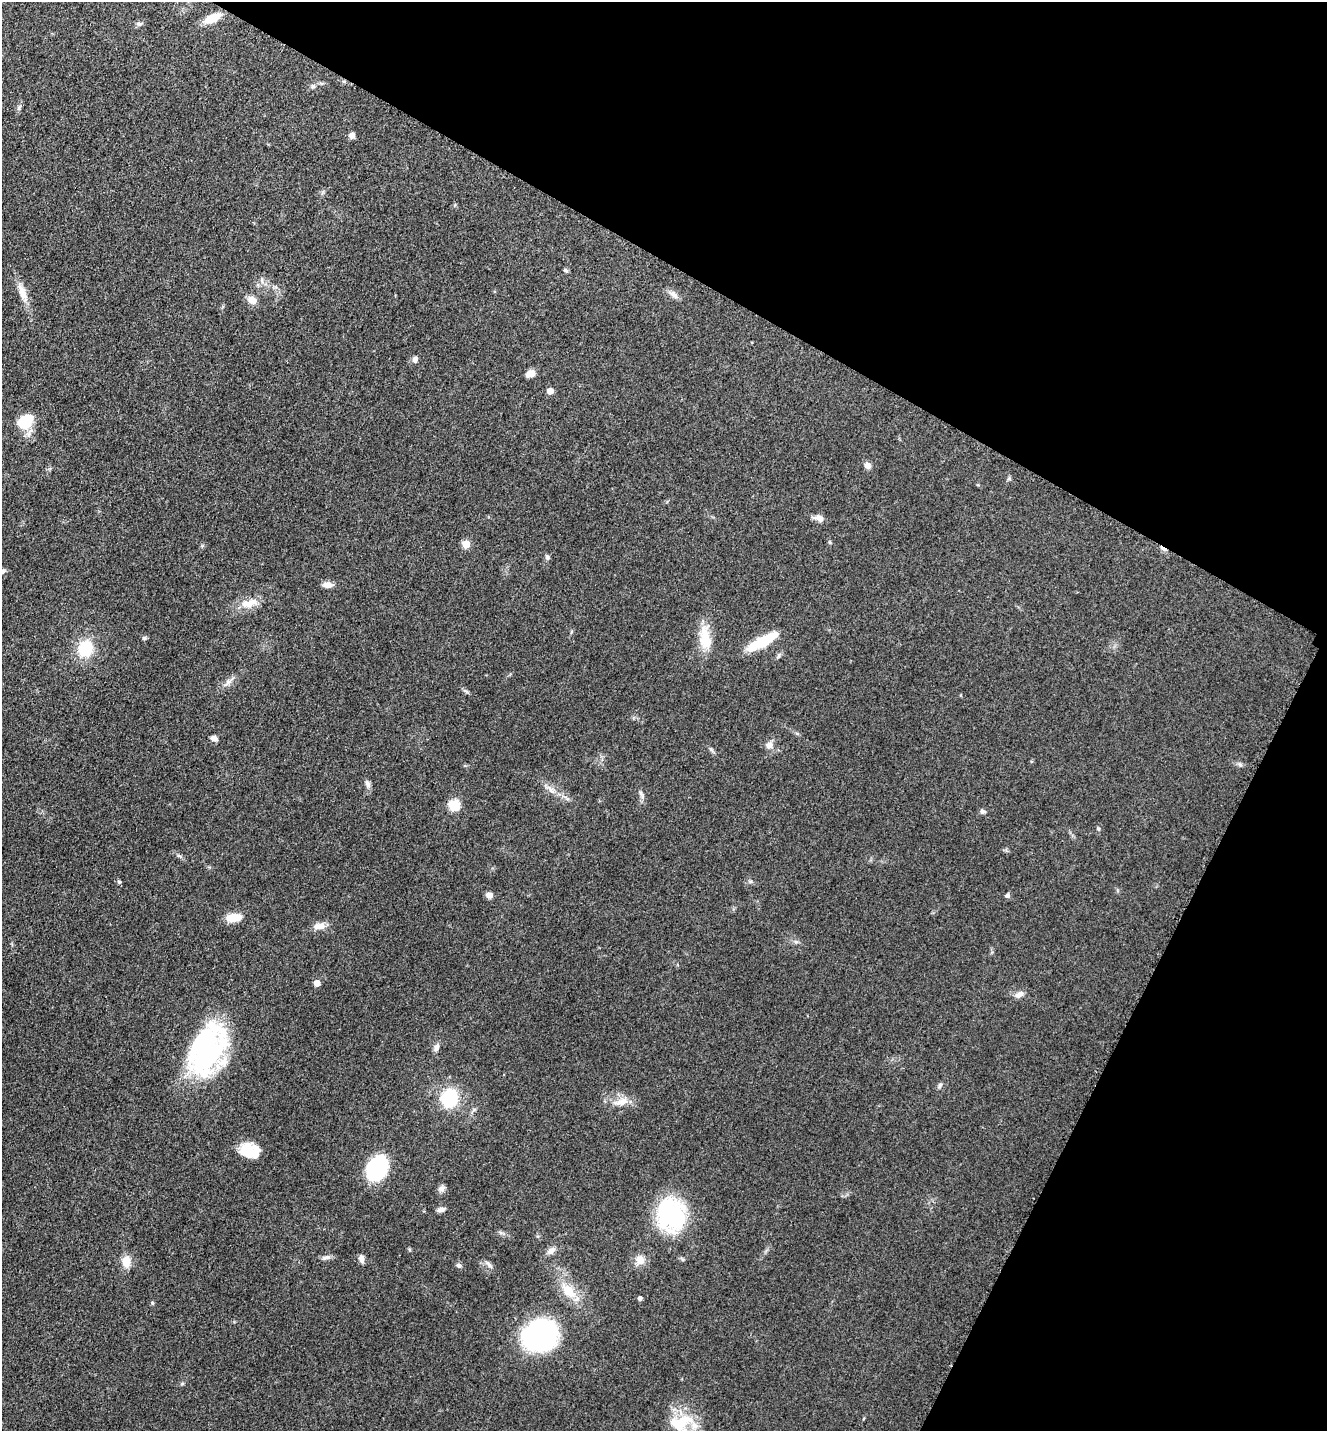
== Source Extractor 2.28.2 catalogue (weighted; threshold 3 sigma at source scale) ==
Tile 8 of 4 x 4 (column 4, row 2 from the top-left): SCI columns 4274-5598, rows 2900-4328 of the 5805 x 5774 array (HDU 1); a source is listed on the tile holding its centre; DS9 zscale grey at full resolution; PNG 1329 x 1433 px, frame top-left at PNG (2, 2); no overlay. Shown black and unused: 27% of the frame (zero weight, under 3 of 5 exposures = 4% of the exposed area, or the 3 px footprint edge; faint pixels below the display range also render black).
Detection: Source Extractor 2.28.2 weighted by HDU 2 'WHT'; one run over the whole footprint, this tile lists its part. Background 0.0682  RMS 0.0061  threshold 0.0275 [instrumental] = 3 sigma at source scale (4.5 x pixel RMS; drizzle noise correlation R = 1.50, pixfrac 1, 0.05/0.05 arcsec/px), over >= 5 px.
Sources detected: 69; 2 inside a brighter object's white glare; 1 cosmic-ray / hot-pixel residue — not listed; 4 inside a brighter listed object's ellipse — not listed separately; the other 62 listed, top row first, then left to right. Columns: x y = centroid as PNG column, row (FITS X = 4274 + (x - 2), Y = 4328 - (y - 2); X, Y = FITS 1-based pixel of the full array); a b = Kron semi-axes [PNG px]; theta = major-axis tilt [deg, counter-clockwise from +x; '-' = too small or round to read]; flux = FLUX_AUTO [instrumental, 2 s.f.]
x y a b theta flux
213 18 18 8 25 11
139 24 8 5 0 1.6
313 86 6 5 - 1.2
19 107 7 5 70 1.3
352 135 5 5 - 3.7
565 270 7 4 -39 1
23 293 27 9 -67 7.9
673 295 13 7 -41 3.4
252 300 11 9 -37 4.8
415 360 7 6 - 2.4
530 374 11 7 18 3.8
550 391 5 5 - 6.8
26 421 18 14 40 18
867 465 9 7 -49 2.7
819 518 14 7 -10 3.3
466 544 5 5 - 13
547 557 7 5 -74 1.3
327 585 11 7 -6 4
249 603 25 10 16 9
144 638 6 5 - 0.92
705 639 31 14 -82 15
762 642 37 9 29 24
85 648 12 10 69 30
778 656 7 4 71 1
228 682 13 6 41 3.1
214 738 8 6 -16 2.4
769 745 11 8 3 3.7
367 784 12 6 -70 2.4
550 789 15 4 -52 2.8
641 794 14 4 -62 1.9
454 805 6 5 - 44
983 812 7 5 -32 1.5
1098 829 6 4 -1 0.75
119 882 6 5 - 0.86
489 895 7 6 - 3.1
1007 896 6 6 - 1.3
233 918 15 8 6 11
319 926 16 9 4 4.8
317 983 5 5 - 6.8
1019 994 12 7 24 3.3
436 1047 11 7 72 2.4
205 1050 57 33 74 110
940 1085 8 5 71 1.3
450 1098 15 12 73 39
622 1102 18 10 17 6.9
247 1148 22 13 4 11
377 1168 18 12 61 76
441 1188 10 7 32 2.2
441 1210 10 5 12 2.2
671 1215 27 24 -69 82
551 1251 11 8 30 3.1
326 1257 13 5 12 2.3
361 1258 10 5 -74 2.7
640 1260 13 11 -47 5.2
126 1261 16 10 -85 6.3
459 1265 7 6 - 1.5
489 1265 11 4 -50 1.8
568 1291 25 13 -50 14
640 1298 4 4 - 2
152 1303 5 4 - 0.82
540 1335 25 21 27 150
682 1421 35 14 8 18